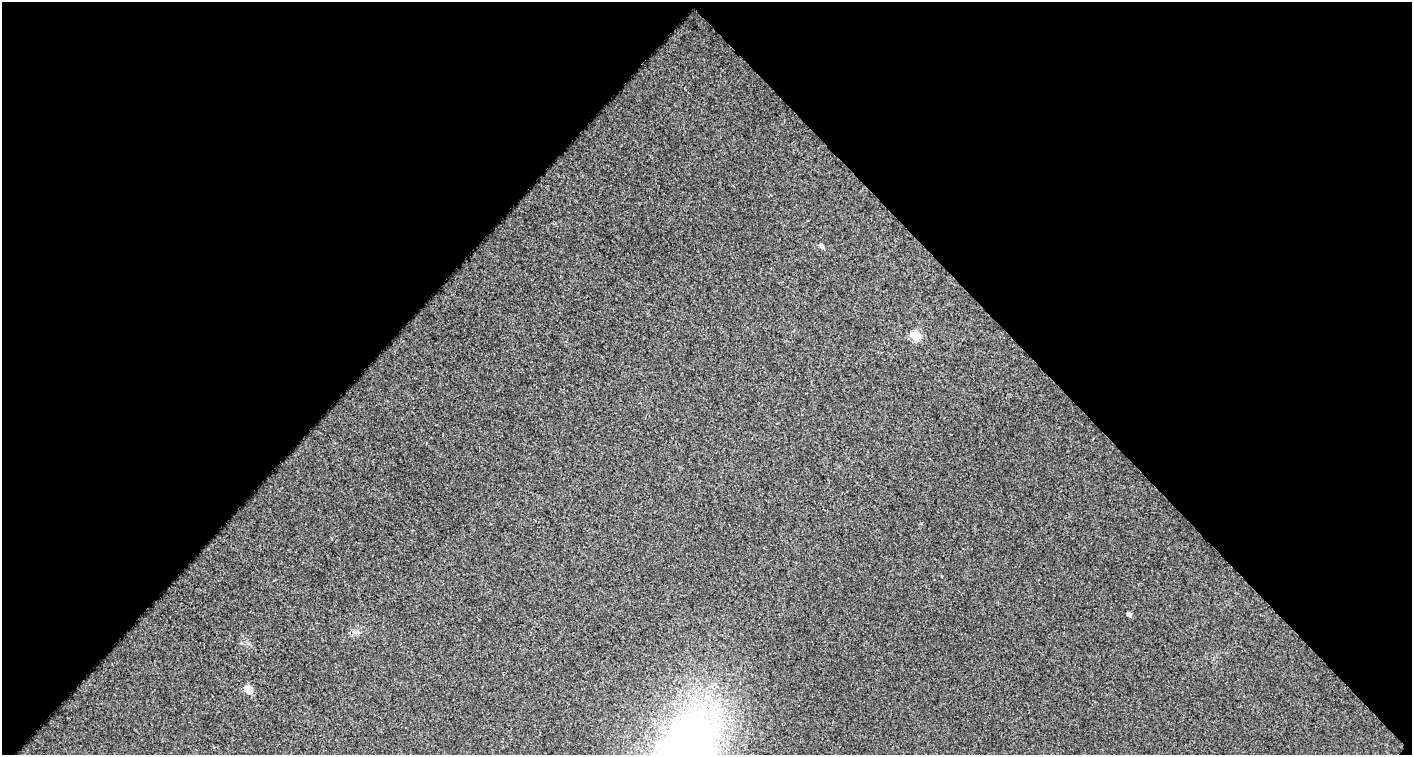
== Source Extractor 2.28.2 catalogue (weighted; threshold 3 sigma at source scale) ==
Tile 1 of 1 x 2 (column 1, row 1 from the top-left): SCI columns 50-1459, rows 753-1505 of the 1504 x 1505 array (HDU 1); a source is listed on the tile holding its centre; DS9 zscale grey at full resolution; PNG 1414 x 757 px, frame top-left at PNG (2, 2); no overlay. Shown black and unused: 51% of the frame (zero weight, under 2 of 3 exposures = <1% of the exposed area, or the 3 px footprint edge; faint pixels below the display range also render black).
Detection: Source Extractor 2.28.2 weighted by HDU 2 'WHT'; one run over the whole footprint, this tile lists its part. Background 0.0109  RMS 0.013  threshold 0.0565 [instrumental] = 3 sigma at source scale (4.5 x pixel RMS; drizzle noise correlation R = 1.50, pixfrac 1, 0.0396/0.0396 arcsec/px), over >= 5 px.
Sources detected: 6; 1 inside a brighter object's white glare — not listed; the other 5 listed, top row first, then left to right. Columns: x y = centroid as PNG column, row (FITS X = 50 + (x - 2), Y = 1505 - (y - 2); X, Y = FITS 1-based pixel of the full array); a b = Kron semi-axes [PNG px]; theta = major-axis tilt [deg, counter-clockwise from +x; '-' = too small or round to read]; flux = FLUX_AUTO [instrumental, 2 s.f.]
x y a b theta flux
821 246 5 4 - 3.4
915 336 6 5 - 61
1129 614 4 4 - 3.5
249 689 5 5 - 26
686 753 94 52 61 760
Isophote crosses this tile's border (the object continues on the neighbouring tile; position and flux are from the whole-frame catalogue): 1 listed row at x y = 686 753